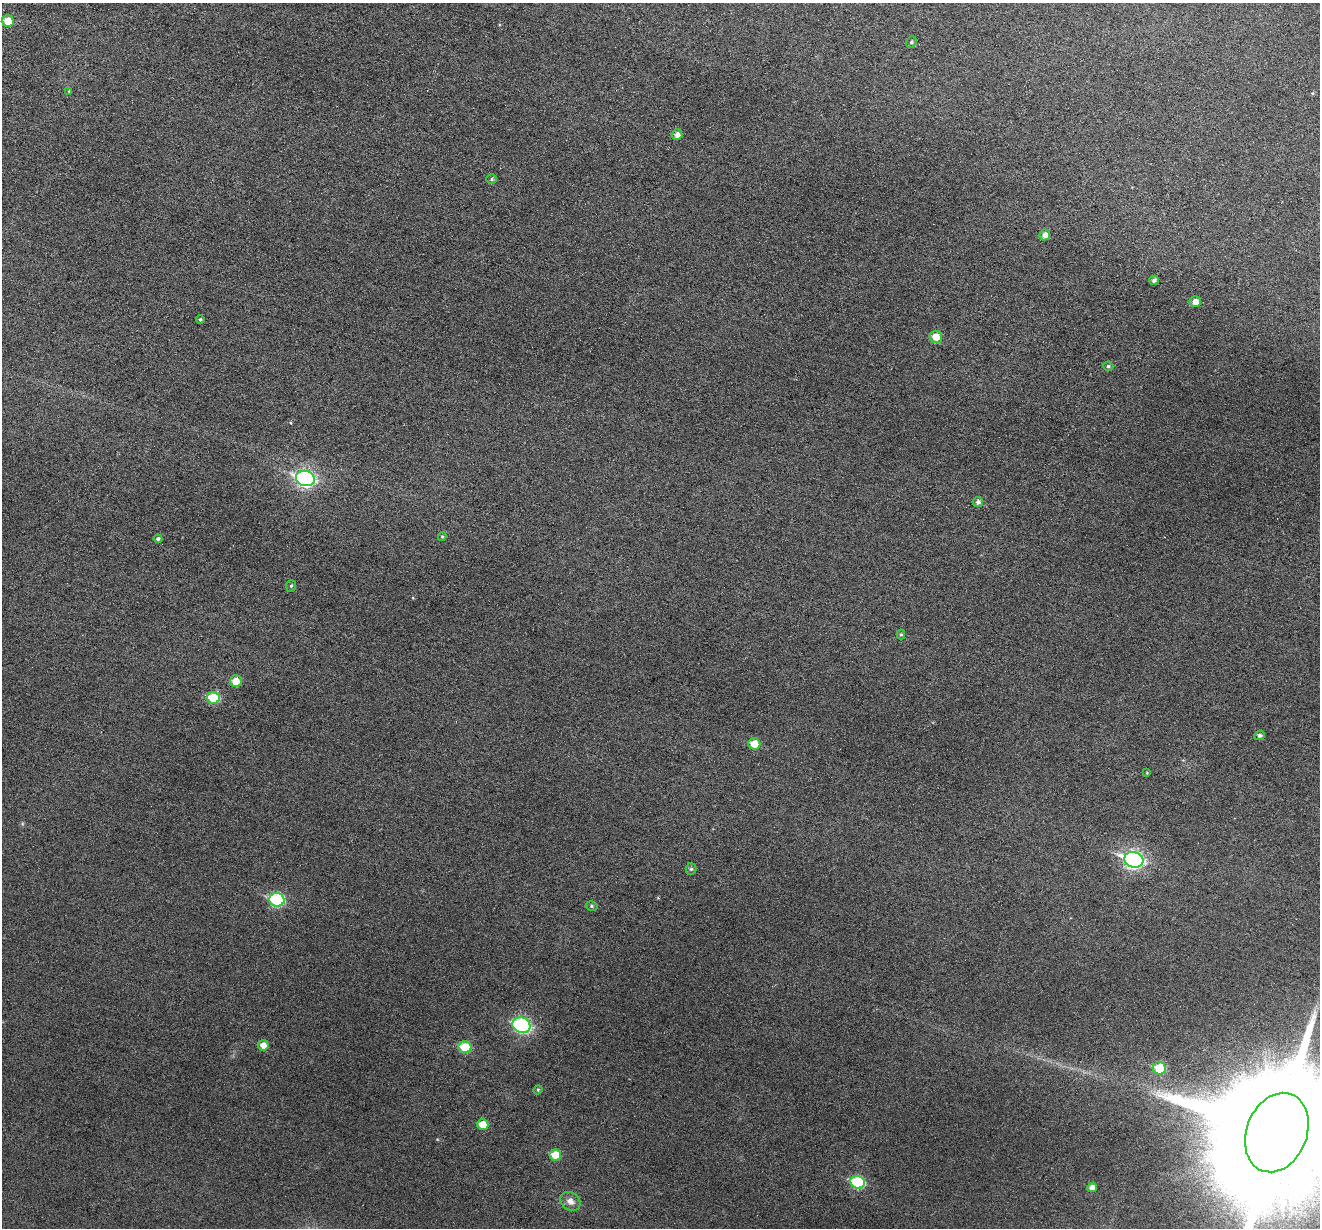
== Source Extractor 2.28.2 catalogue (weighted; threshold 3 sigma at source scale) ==
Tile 10 of 4 x 4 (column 2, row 3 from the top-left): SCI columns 1319-2636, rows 1358-2583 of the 5274 x 5295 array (HDU 1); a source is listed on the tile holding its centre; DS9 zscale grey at full resolution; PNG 1322 x 1230 px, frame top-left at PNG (2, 3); each listed source drawn as its Kron ellipse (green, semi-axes under 4 px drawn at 4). Nothing masked; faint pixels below the display range render black.
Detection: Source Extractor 2.28.2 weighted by HDU 2 'WHT'; one run over the whole footprint, this tile lists its part. Background 0.0453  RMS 0.0056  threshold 0.0229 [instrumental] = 3 sigma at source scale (4.09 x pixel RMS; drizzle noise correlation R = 1.36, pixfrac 0.8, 0.05/0.05 arcsec/px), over >= 5 px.
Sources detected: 37; all 37 listed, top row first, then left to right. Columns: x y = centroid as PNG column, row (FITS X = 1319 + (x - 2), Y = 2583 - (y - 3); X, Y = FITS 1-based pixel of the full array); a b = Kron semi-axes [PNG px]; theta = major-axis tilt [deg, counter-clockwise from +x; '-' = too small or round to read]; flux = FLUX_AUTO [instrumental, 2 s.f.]
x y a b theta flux
8 21 6 5 - 8.1
911 42 6 5 - 0.87
69 91 3 3 - 0.48
677 135 5 5 - 2.7
492 179 5 4 - 0.85
1045 235 5 5 - 3.1
1154 280 5 4 - 1.5
1195 302 6 5 - 3.9
200 319 4 4 - 0.74
936 337 6 6 - 7
1108 366 5 4 - 0.96
305 478 9 7 -16 140
978 502 5 5 - 1.7
442 536 4 4 - 0.62
158 539 4 4 - 1.1
291 586 6 5 - 0.84
901 634 5 4 - 0.8
236 681 6 6 - 7.3
213 698 6 6 - 22
1259 735 5 4 - 1.5
754 744 6 5 - 8.6
1147 773 4 2 - 0.34
1134 860 9 7 -17 170
691 869 6 5 - 1.1
277 900 8 6 -10 47
592 906 6 4 -16 0.9
521 1025 9 7 -20 60
263 1045 5 5 - 4.4
465 1047 6 6 - 16
1159 1068 6 6 - 16
538 1090 4 4 - 0.63
483 1125 6 5 - 9.2
1277 1133 41 30 68 39000
555 1155 6 5 - 10
858 1182 7 6 - 37
1092 1188 5 4 - 3.5
570 1201 11 8 -33 3.5
Isophote crosses this tile's border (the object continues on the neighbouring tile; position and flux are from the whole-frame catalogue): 1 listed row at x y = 1277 1133